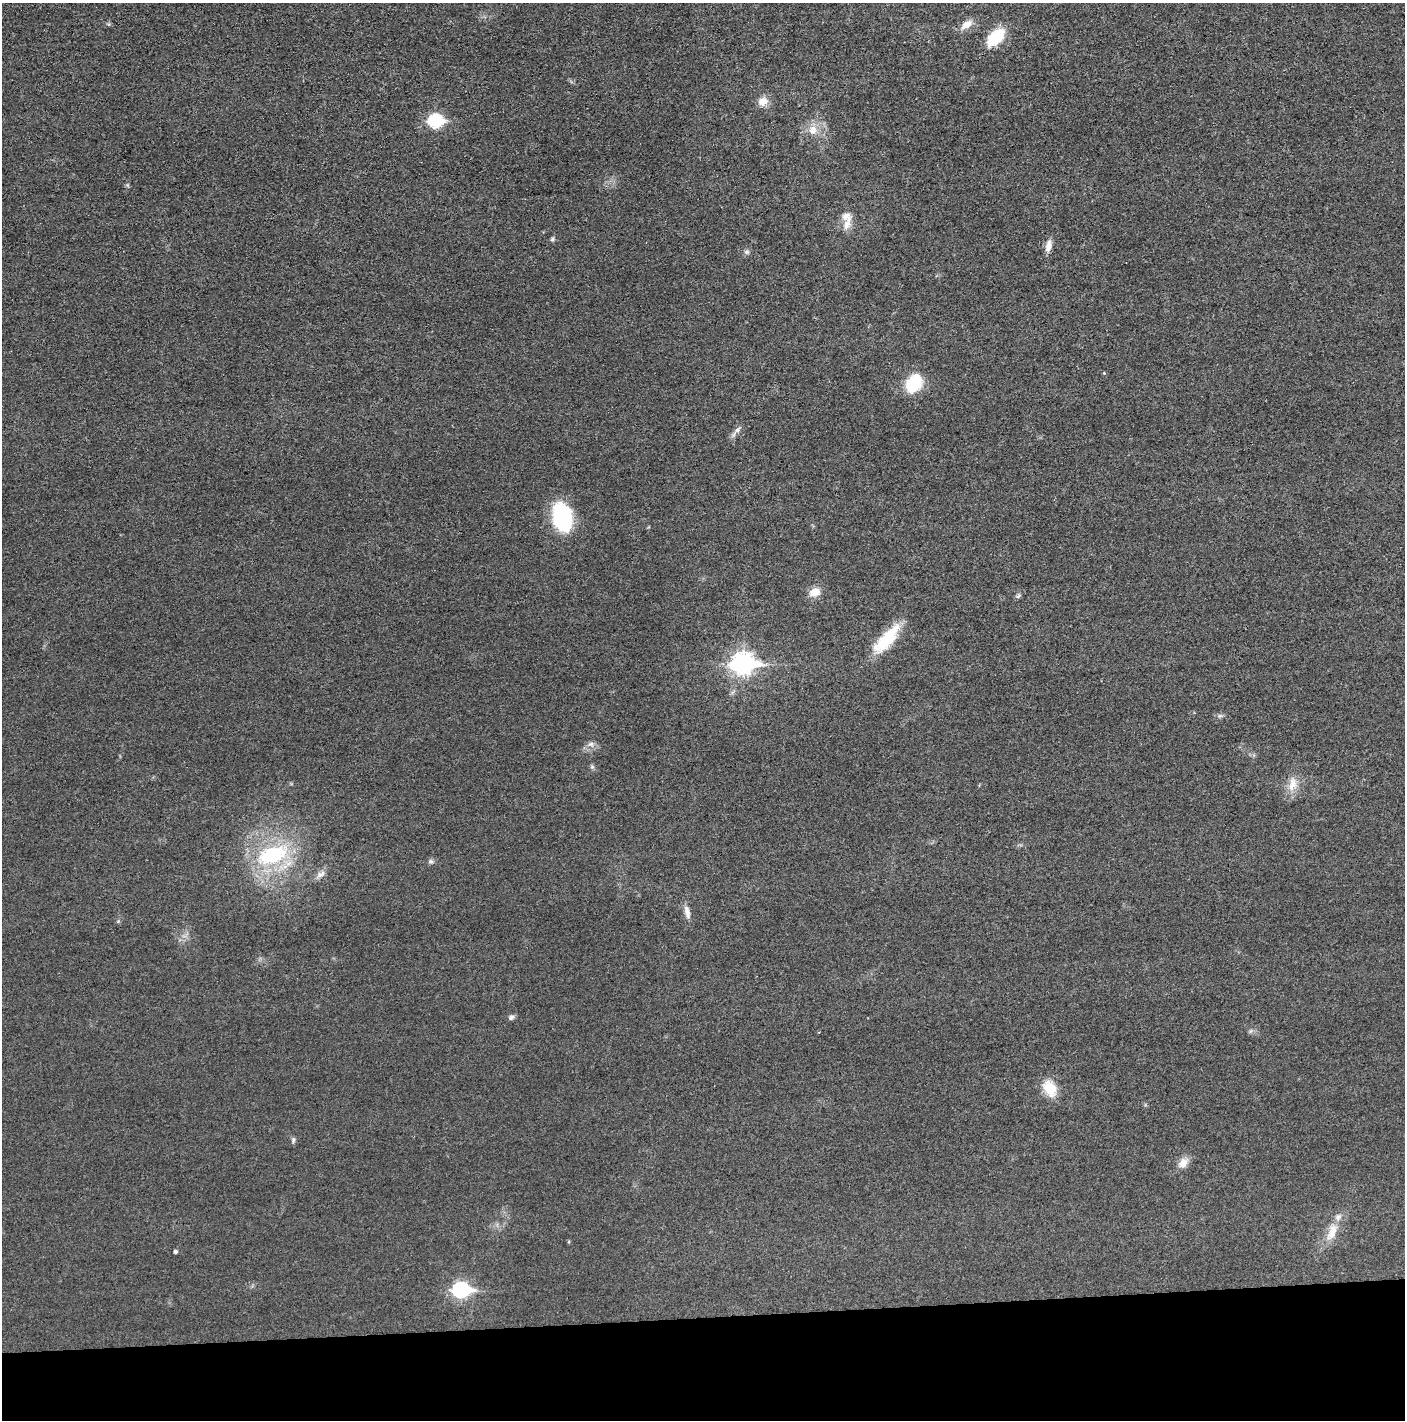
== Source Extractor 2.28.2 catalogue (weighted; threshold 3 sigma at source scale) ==
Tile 8 of 3 x 3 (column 2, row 3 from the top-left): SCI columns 1416-2818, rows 9-1426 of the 4234 x 4262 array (HDU 1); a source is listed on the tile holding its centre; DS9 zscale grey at full resolution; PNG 1407 x 1422 px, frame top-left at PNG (2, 3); no overlay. Shown black and unused: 7% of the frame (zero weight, under 3 of 5 exposures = <1% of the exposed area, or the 3 px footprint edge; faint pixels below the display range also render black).
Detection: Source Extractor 2.28.2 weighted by HDU 2 'WHT'; one run over the whole footprint, this tile lists its part. Background 0.0176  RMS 0.0046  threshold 0.0208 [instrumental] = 3 sigma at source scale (4.5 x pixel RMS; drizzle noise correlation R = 1.50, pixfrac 1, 0.05/0.05 arcsec/px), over >= 5 px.
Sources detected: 35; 3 inside a brighter listed object's ellipse — not listed separately; the other 32 listed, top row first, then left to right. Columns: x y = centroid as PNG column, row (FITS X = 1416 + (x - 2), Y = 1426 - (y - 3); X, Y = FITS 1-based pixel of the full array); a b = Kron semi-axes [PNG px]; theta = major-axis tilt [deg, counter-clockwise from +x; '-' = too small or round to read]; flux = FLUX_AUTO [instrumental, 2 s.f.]
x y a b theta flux
967 25 15 8 35 4.9
996 37 21 11 45 19
763 101 13 11 22 4.2
436 121 8 7 - 58
814 128 12 9 -18 4
847 224 24 8 69 4.7
552 239 6 5 - 0.78
1048 246 16 8 79 3.2
746 252 7 5 -21 1
1104 373 4 4 - 0.38
914 384 18 13 62 22
736 431 21 4 52 2
562 518 25 16 -76 47
815 592 12 9 14 5.6
1019 595 8 4 59 0.9
886 639 41 14 49 20
743 664 11 8 1 250
1220 716 7 5 29 1
591 744 9 6 16 1.9
592 767 6 6 - 0.83
1292 784 21 12 79 6.3
272 855 41 22 19 42
431 861 7 5 -42 1
321 874 14 7 33 2.5
687 912 18 7 -77 3.1
511 1017 8 6 28 1.4
1050 1088 15 11 -61 12
293 1140 8 5 83 1
1183 1163 16 10 52 4.1
1332 1232 28 12 67 8.1
175 1252 4 4 - 1.1
461 1290 9 7 1 110